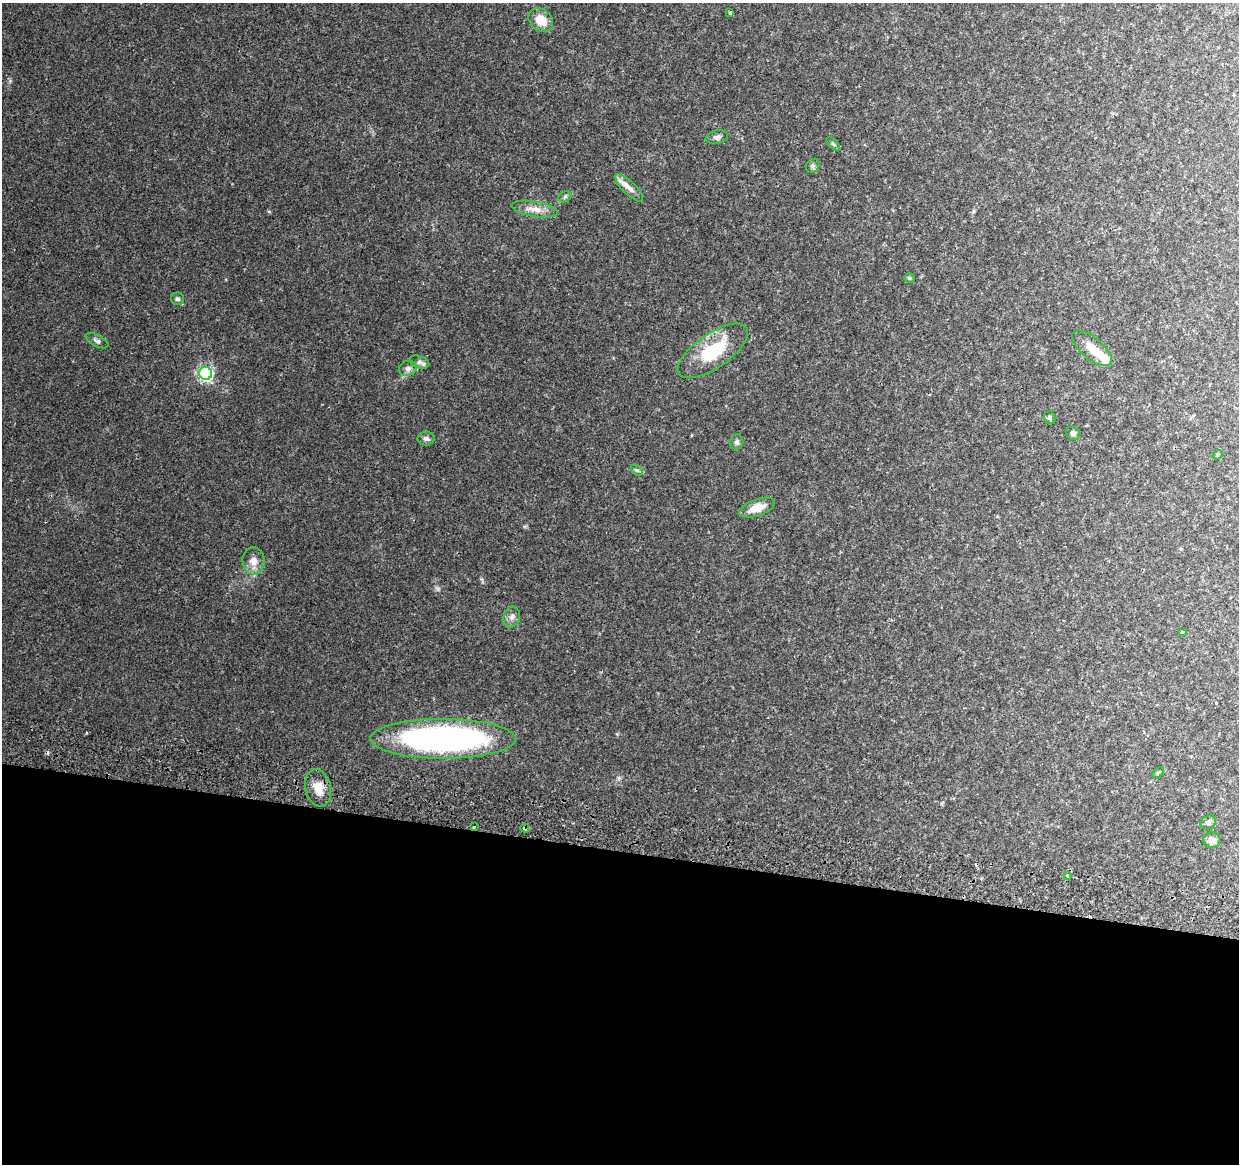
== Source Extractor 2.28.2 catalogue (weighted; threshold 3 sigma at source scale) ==
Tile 14 of 4 x 4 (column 2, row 4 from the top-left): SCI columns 1256-2492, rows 332-1493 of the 4976 x 5248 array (HDU 1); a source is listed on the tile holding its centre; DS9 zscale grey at full resolution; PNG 1241 x 1166 px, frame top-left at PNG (2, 3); each listed source drawn as its Kron ellipse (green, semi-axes under 4 px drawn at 4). Shown black and unused: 27% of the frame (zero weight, under 2 of 3 exposures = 3% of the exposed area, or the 3 px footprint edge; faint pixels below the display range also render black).
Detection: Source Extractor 2.28.2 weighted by HDU 2 'WHT'; one run over the whole footprint, this tile lists its part. Background 0.0401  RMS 0.0039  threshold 0.0178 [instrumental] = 3 sigma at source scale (4.5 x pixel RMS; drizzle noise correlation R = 1.50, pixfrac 1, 0.0396/0.0396 arcsec/px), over >= 5 px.
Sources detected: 37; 1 inside a brighter object's white glare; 1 cosmic-ray / hot-pixel residue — neither listed nor drawn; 1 inside a brighter listed object's ellipse — not listed separately; the other 34 listed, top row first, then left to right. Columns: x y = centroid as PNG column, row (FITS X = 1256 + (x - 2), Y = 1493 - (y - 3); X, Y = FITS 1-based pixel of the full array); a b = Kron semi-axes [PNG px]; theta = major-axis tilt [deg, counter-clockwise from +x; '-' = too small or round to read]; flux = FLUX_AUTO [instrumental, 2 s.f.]
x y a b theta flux
730 12 3 3 - 0.76
541 20 13 10 -42 5.3
717 137 11 6 10 1.4
833 144 9 3 -45 0.56
813 166 7 6 - 0.87
629 188 18 6 -44 2.6
565 197 7 5 31 0.69
535 209 23 7 -10 3.8
909 278 5 4 - 0.6
178 299 6 6 - 0.87
97 341 12 5 -28 1.1
1092 348 24 10 -40 6.4
713 351 41 17 34 20
419 362 10 6 -17 1.2
408 368 9 7 24 1.5
206 373 6 6 - 79
1049 417 6 6 - 0.72
1073 433 7 6 - 1.1
426 439 8 7 - 1.1
736 442 7 7 - 0.95
1217 455 5 4 - 0.45
637 470 7 4 -33 0.71
757 508 19 8 19 4.8
253 561 13 11 -85 3.5
512 617 10 8 72 1.8
1182 632 4 4 - 0.35
443 739 73 20 0 140
1158 773 7 4 40 0.58
318 788 19 12 -78 5.4
1208 822 8 6 31 1
474 827 3 3 - 1.2
525 828 4 3 - 1.9
1212 840 9 8 - 2.5
1067 875 3 2 - 0.46
Overlapping masked pixels (flux is a lower limit): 1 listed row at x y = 525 828